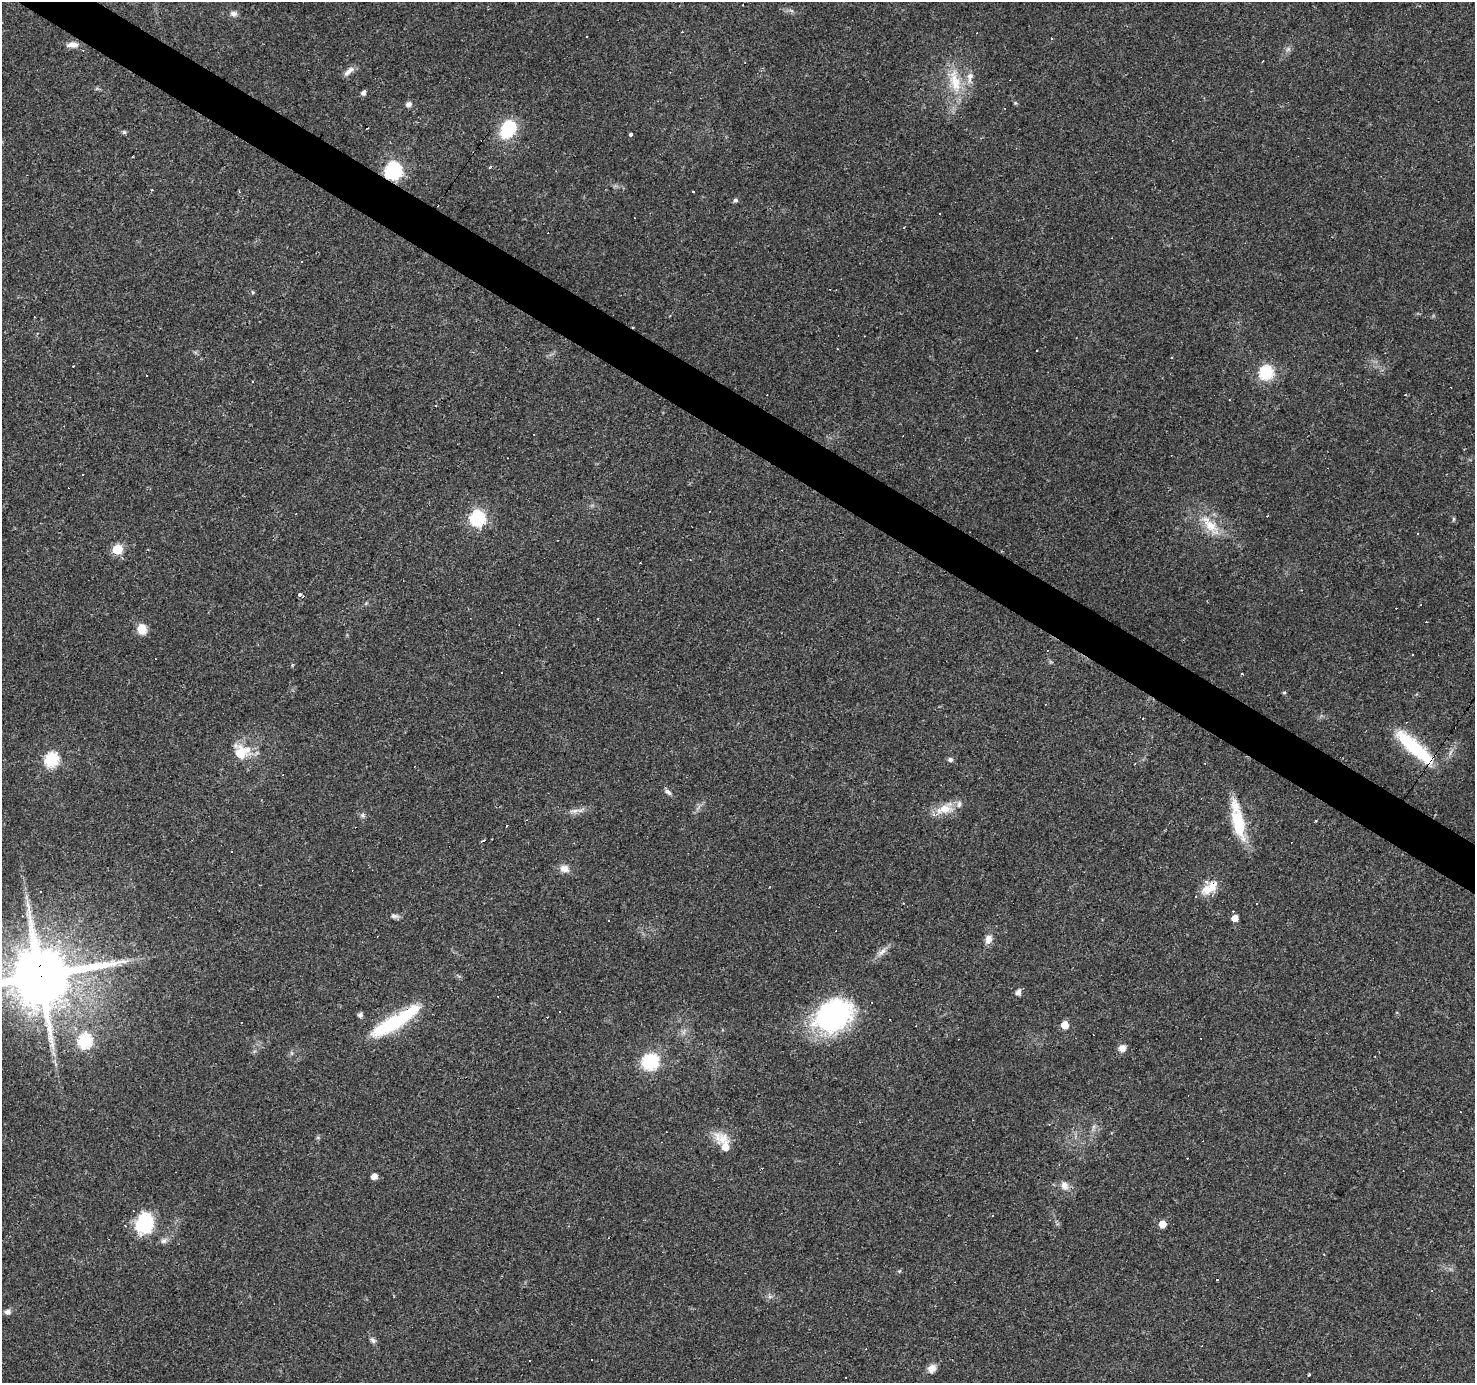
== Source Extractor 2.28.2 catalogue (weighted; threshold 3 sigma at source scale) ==
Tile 11 of 4 x 4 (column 3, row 3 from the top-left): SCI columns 2947-4419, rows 1565-2945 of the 5893 x 5957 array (HDU 1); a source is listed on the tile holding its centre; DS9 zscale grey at full resolution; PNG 1477 x 1385 px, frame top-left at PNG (2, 2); no overlay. Shown black and unused: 3% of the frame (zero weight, under 3 of 4 exposures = <1% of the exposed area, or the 3 px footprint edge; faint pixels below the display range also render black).
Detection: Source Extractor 2.28.2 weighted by HDU 2 'WHT'; one run over the whole footprint, this tile lists its part. Background 0.0361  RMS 0.0038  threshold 0.017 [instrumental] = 3 sigma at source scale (4.5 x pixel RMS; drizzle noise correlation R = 1.50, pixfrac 1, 0.0396/0.0396 arcsec/px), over >= 5 px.
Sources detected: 156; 1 inside a brighter object's white glare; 70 cosmic-ray / hot-pixel residue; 1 long thin detection or spike segment (spike, bleed or trail) — not listed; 4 inside a brighter listed object's ellipse — not listed separately; the other 80 listed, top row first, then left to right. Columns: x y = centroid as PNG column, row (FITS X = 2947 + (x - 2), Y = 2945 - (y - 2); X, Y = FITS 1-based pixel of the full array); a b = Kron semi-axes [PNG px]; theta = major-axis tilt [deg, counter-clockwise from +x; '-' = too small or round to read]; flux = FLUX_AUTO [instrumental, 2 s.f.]
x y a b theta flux
791 10 7 4 -19 0.75
233 13 9 6 -7 1.3
587 37 3 3 - 0.82
72 45 14 7 2 2.6
1288 49 8 6 44 1.1
1262 62 3 2 - 0.32
349 71 17 6 41 2.2
970 77 18 7 89 3
955 81 38 15 -77 13
363 93 5 4 - 1.5
1015 103 5 4 - 0.42
408 104 7 6 - 1.4
367 128 3 2 - 0.35
508 129 18 13 59 19
124 132 5 5 - 0.63
630 135 3 3 - 11
133 157 2 2 - 0.43
393 171 7 7 - 110
735 200 5 4 - 1
302 262 3 3 - 0.69
252 292 5 3 - 0.37
1172 357 3 3 - 0.4
1266 373 6 6 - 61
253 382 3 3 - 0.5
1405 395 3 3 - 0.98
436 406 3 2 - 1.2
477 518 7 6 - 82
1454 519 6 4 88 0.51
1210 525 38 12 -50 9.8
1417 533 3 2 - 0.39
117 549 6 5 - 23
300 595 4 3 - 2.6
142 629 11 9 -77 5.5
292 664 4 4 - 0.47
1242 673 3 3 - 1.6
1284 692 5 4 - 0.49
1143 718 3 3 - 3.6
1412 746 47 15 -43 24
245 750 24 14 -8 7.4
1451 752 7 4 70 0.94
52 760 7 6 - 54
950 760 7 6 - 0.96
668 792 10 5 -36 1.3
945 809 27 14 19 7.1
574 811 17 6 13 2.2
363 815 7 6 - 0.93
1238 823 41 15 -78 18
483 840 4 3 - 0.64
565 869 12 9 -13 3.1
1209 888 26 12 36 6.4
40 892 3 2 - 0.34
394 916 12 6 -4 1.3
1235 918 5 5 - 3.6
988 939 11 8 72 2.8
882 952 17 7 34 2.5
40 976 18 16 20 3500
1018 992 6 5 - 2.1
360 1015 5 5 - 1.6
833 1015 43 32 27 65
393 1024 50 15 26 28
1065 1025 5 5 - 6.1
684 1032 7 4 72 0.91
85 1041 7 7 - 56
1122 1048 8 7 - 2.9
650 1062 9 7 30 80
1093 1127 7 4 71 0.88
724 1144 26 10 -61 9.4
374 1176 5 5 - 3
1064 1185 10 8 -70 2.9
993 1216 3 3 - 0.94
145 1223 23 19 75 19
1162 1224 5 5 - 4.4
164 1241 9 7 31 1.5
899 1271 5 5 - 0.53
1432 1291 3 3 - 0.3
770 1297 7 4 19 0.79
8 1312 7 6 - 1.5
373 1340 8 6 -46 1.1
932 1369 11 9 60 2.7
1309 1375 4 2 - 0.56
Overlapping masked pixels (flux is a lower limit): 4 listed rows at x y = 393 171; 1209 888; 40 976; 393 1024
Isophote crosses this tile's border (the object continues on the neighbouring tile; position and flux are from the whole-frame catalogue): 1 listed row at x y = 40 976